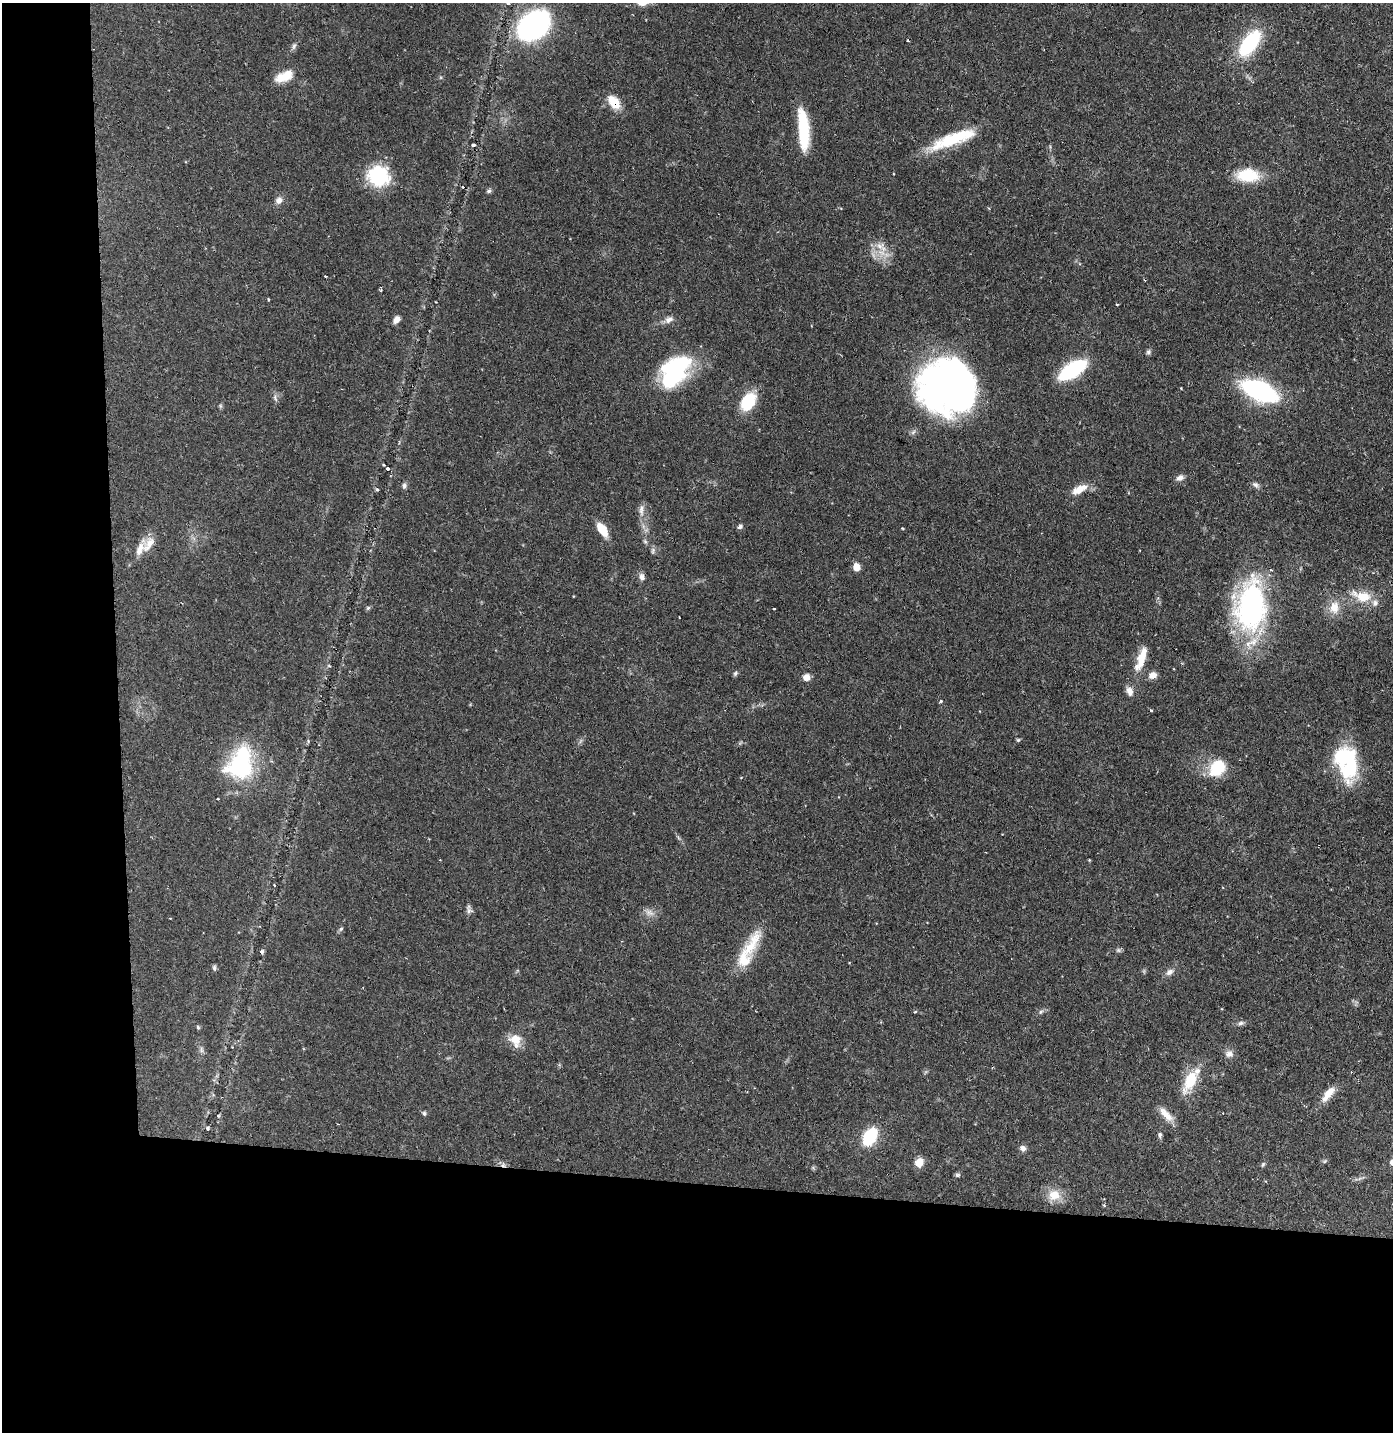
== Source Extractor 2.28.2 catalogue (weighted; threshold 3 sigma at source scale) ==
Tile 7 of 3 x 3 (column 1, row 3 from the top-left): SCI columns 77-1467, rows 1-1430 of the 4325 x 4291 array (HDU 1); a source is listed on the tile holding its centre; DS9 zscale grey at full resolution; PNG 1395 x 1434 px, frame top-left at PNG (2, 3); no overlay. Shown black and unused: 24% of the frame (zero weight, under 2 of 3 exposures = <1% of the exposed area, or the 3 px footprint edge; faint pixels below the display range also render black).
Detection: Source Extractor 2.28.2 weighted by HDU 2 'WHT'; one run over the whole footprint, this tile lists its part. Background 0.13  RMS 0.0054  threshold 0.0245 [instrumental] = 3 sigma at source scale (4.5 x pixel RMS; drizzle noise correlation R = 1.50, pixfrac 1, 0.05/0.05 arcsec/px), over >= 5 px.
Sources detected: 99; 1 inside a brighter object's white glare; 5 cosmic-ray / hot-pixel residue — not listed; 5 inside a brighter listed object's ellipse — not listed separately; the other 88 listed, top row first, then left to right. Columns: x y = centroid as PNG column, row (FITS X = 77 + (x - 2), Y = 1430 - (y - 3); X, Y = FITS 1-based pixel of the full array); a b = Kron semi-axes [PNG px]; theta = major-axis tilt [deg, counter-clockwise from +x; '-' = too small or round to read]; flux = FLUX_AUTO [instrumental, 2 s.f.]
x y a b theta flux
533 25 28 19 39 110
1250 43 23 11 55 49
294 46 10 5 71 1.4
281 77 18 12 4 7.6
614 102 19 12 -49 9.2
803 129 43 10 -85 27
953 139 56 13 21 28
473 145 4 3 - 0.81
1248 175 20 12 -2 23
378 176 12 11 - 72
489 191 6 6 - 1.1
279 200 11 8 49 2.7
880 246 13 8 -34 4.6
325 276 3 2 - 0.62
268 299 3 2 - 0.84
1117 304 3 3 - 1.4
396 320 9 7 46 2.7
669 320 12 8 21 3.1
1148 352 7 6 - 1.2
1072 370 25 11 33 49
675 371 35 22 53 62
950 386 51 46 2 270
1259 391 25 12 -24 110
275 398 11 4 -67 1.4
748 402 15 10 57 27
220 406 6 4 72 0.78
387 468 4 4 - 0.81
1180 478 10 7 19 2.3
1256 485 10 6 -34 1.7
404 486 8 6 90 1.4
1079 489 22 9 27 6.9
377 490 5 3 - 0.65
641 510 17 6 89 3.3
740 527 7 5 27 1.4
903 528 3 3 - 0.52
602 529 16 8 -56 10
645 541 6 5 - 1
149 544 25 12 56 7.2
653 550 9 5 83 1.3
856 567 8 7 - 4.4
642 577 9 7 -66 2.3
1362 597 22 13 -13 13
1251 606 53 31 83 120
1334 607 16 12 86 7.7
368 608 6 5 - 0.84
679 617 2 2 - 0.34
1141 659 33 10 70 11
735 673 7 5 51 1
1152 675 10 8 19 3.5
806 677 7 7 - 3.6
1129 691 12 8 -70 3.2
941 701 3 3 - 1.4
1018 740 5 5 - 0.71
240 764 34 25 67 62
1350 765 43 19 79 33
1218 768 21 15 50 18
218 799 3 2 - 0.62
274 885 3 2 - 0.43
469 911 10 8 -29 1.8
649 913 13 8 -21 3.3
170 918 3 2 - 0.45
341 929 6 5 - 0.95
752 944 48 15 59 18
1118 950 7 5 45 1
261 952 5 5 - 1
214 968 8 5 -65 1
1170 972 12 7 35 2.5
915 1012 5 3 - 0.47
1041 1012 7 5 58 1
1241 1023 9 5 11 1.5
198 1027 5 4 - 0.79
515 1039 15 13 -14 8.2
201 1050 9 4 -82 1.3
1229 1054 12 10 8 2.9
1190 1080 29 13 64 17
1328 1094 23 8 52 7.2
424 1113 6 5 - 1
1166 1115 23 9 -46 6.3
218 1116 5 3 - 0.58
207 1128 4 4 - 0.72
1160 1135 7 5 -90 1.3
870 1137 16 10 61 29
1023 1148 7 7 - 2.3
1325 1161 6 4 70 0.68
919 1162 9 8 - 6.3
1263 1164 6 5 - 0.82
958 1175 7 4 1 0.96
1054 1195 17 15 3 8.6
Overlapping masked pixels (flux is a lower limit): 2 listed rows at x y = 533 25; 614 102
Isophote crosses this tile's border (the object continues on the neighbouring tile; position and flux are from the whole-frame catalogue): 1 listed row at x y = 533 25